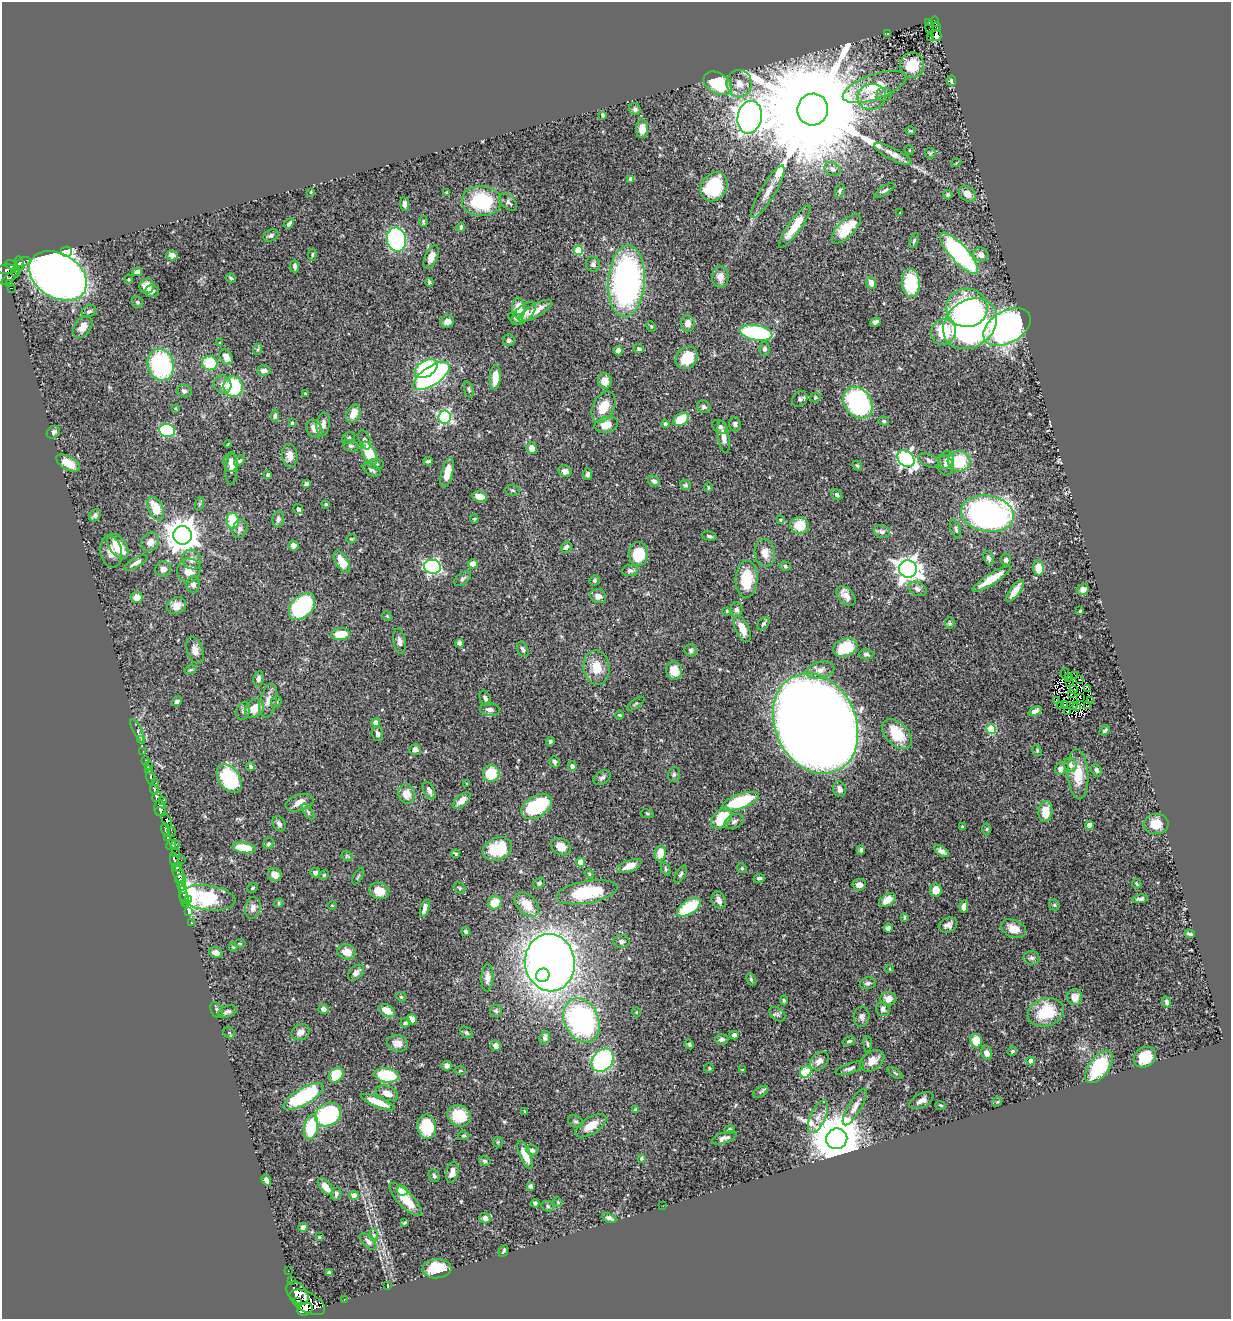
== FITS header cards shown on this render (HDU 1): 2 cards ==
NAXIS1  =                 1229
NAXIS2  =                 1317

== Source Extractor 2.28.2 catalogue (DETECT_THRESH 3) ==
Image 1229 x 1317 px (HDU 1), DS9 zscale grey, 1 PNG px = 1 image px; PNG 1233 x 1321 px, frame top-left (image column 1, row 1317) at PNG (2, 2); each listed source drawn as its Kron ellipse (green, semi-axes under 4 px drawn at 4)
Background 0.45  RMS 0.019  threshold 0.0573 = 3 sigma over >= 5 px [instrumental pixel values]
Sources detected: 497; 5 with non-positive FLUX_AUTO (blend fragments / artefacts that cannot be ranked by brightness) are neither listed nor drawn; the other 492 listed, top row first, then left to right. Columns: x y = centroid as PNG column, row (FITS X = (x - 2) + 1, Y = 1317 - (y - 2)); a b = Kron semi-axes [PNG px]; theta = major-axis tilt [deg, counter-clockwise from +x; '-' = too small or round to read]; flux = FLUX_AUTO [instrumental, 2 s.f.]
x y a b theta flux
929 22 2 2 - 3.4
935 22 5 2 - 16
936 26 4 3 - 7.5
930 27 6 2 71 6.6
887 33 4 3 - 1.5
936 36 5 5 - 2.9
930 37 3 2 - 1.7
912 65 13 12 - 35
952 81 5 4 - 5.6
718 83 15 10 -32 96
739 84 14 12 90 15
875 87 33 12 19 46
885 94 8 7 - 4.3
872 97 14 13 - 18
635 109 6 5 - 3.2
813 110 16 15 - 58000
603 115 4 3 - 2.8
750 117 16 12 78 2300
642 129 9 6 -90 13
910 131 5 3 - 1.4
909 150 5 3 - 0.9
930 153 5 5 - 1.8
893 154 21 6 -28 10
956 163 5 3 - 0.96
832 169 8 6 -34 4.9
631 179 4 4 - 5.7
714 187 15 12 55 78
885 190 12 4 32 3.2
840 191 7 4 69 2.4
311 192 4 3 - 1.1
768 192 30 7 59 15
446 193 4 3 - 1.3
967 194 9 7 -35 11
948 195 5 4 - 2
481 201 20 15 -2 81
508 202 10 6 -43 3.6
405 204 7 4 -83 6.2
900 213 3 3 - 1.5
423 221 5 3 - 1.4
289 224 5 3 - 3.3
795 226 25 6 54 30
461 227 4 3 - 2
846 229 19 8 46 36
271 236 8 5 26 3.3
397 240 12 9 -79 280
914 241 8 4 66 2.1
578 250 5 4 - 49
66 252 5 5 - 210
959 253 26 8 -48 240
172 255 6 5 - 6.2
312 255 6 3 84 1.7
981 255 8 6 -25 8.5
431 257 12 6 66 9.1
23 262 7 4 22 46
19 263 7 4 -85 61
593 264 8 6 -81 4.5
12 265 6 4 -27 200
295 266 6 4 -84 5
7 269 10 4 3 250
16 272 5 3 - 40
137 272 5 4 - 5.3
58 276 31 22 -32 1400
10 277 10 4 40 84
720 277 11 8 89 11
231 278 5 3 - 1.9
129 279 4 4 - 1.4
626 281 36 18 86 420
429 282 4 3 - 2
871 283 6 5 - 9.9
911 283 14 9 -87 67
10 284 4 3 - 71
147 286 7 7 - 12
11 288 4 2 - 9.3
152 291 7 6 - 5.1
137 302 6 5 - 2.4
519 308 10 6 -84 21
967 308 20 19 - 130
89 311 8 5 27 3.4
535 311 19 6 30 19
524 314 14 7 42 12
516 318 8 5 -29 2.5
447 322 7 6 - 8.1
875 322 5 4 - 3.6
688 323 8 7 - 9.2
970 324 29 23 37 410
651 326 5 3 - 1.5
83 327 12 8 53 12
1007 327 26 16 30 550
944 332 13 12 - 53
756 333 16 7 -10 150
509 340 6 6 - 3.4
220 343 3 3 - 1.2
258 349 6 3 71 2
639 349 5 4 - 2.1
765 349 7 5 -89 3.2
618 351 5 4 - 8
226 357 8 6 -60 12
687 358 12 10 44 33
210 363 7 7 - 47
161 365 16 13 -76 160
426 369 12 8 33 150
264 370 7 5 5 5.3
431 376 21 9 34 330
495 378 12 5 86 20
605 381 8 6 -80 11
223 384 9 8 - 6.9
233 387 10 9 - 88
469 390 9 4 -75 2.3
184 391 7 6 - 3.9
305 393 3 2 - 0.78
815 397 5 5 - 1.8
800 399 8 7 - 3.9
858 403 17 13 -55 190
604 407 16 10 63 25
704 407 7 6 - 3.4
175 408 4 2 - 1.1
353 414 9 6 65 16
275 416 6 3 84 2.5
445 417 6 6 - 230
681 419 8 6 37 35
884 421 5 4 - 2.1
292 423 4 3 - 1.4
323 424 11 6 82 8.5
665 424 4 4 - 2.8
735 424 7 5 -86 3.4
606 425 12 8 15 13
720 427 8 6 -35 4.3
314 429 9 7 -53 12
167 430 8 6 -11 100
53 432 7 5 39 4.5
724 437 16 5 -80 9.3
349 438 7 5 36 2.4
365 440 10 5 -69 4.5
228 444 4 2 - 1.1
351 446 8 5 -18 2.9
532 448 5 5 - 12
369 453 12 6 -64 46
290 456 12 7 -83 11
906 459 9 7 -44 320
946 460 9 7 61 5.1
240 461 6 4 44 2.1
428 461 4 3 - 2.2
929 461 12 6 -23 4.2
959 461 11 10 - 51
230 462 9 7 -85 5.3
68 463 13 6 -30 19
376 464 8 5 -1 3
946 465 10 7 -76 5.8
857 466 5 3 - 1.9
231 468 16 6 87 9.2
372 470 9 6 -29 4.2
565 471 7 5 -25 7.6
447 473 15 6 76 18
588 474 6 4 81 4
268 475 4 3 - 3.5
654 481 6 5 - 3.8
306 484 4 4 - 2.4
685 485 5 5 - 2.5
708 487 5 3 - 1.1
512 490 7 5 -2 2.2
837 495 6 5 - 3
480 496 7 5 -12 15
199 504 7 4 71 2.1
326 504 4 4 - 1.5
156 509 13 7 -66 28
298 509 5 4 - 4.3
987 514 26 18 -10 400
95 515 7 5 52 3.5
278 519 8 5 80 4.2
474 519 4 4 - 1.4
780 520 4 3 - 1.2
233 521 8 6 -82 44
800 525 9 8 - 31
240 529 9 7 71 5.4
956 529 10 4 -70 2.7
882 532 8 6 -15 4.2
182 535 9 9 - 2400
709 536 8 4 -13 2.6
352 539 5 4 - 1.5
150 542 10 8 58 8.9
118 546 14 8 -54 33
293 546 5 4 - 7.6
566 547 6 4 40 4.5
111 552 16 11 -78 11
765 553 13 10 -82 12
638 554 12 9 -89 38
989 558 7 4 -67 3.2
192 559 10 9 - 7.7
1006 560 6 5 - 4.5
342 562 12 6 -60 23
136 563 13 4 31 5.3
473 564 5 4 - 13
785 566 6 4 -18 1.9
432 567 8 7 - 250
1038 568 7 5 -83 22
163 569 8 7 - 6.3
908 569 9 8 - 1100
189 571 12 11 - 16
630 571 8 5 7 3.6
462 579 9 5 39 3
747 579 18 11 88 44
992 579 22 5 32 23
595 580 5 5 - 1.9
193 584 8 6 85 5.4
917 589 9 6 -27 5.9
1083 590 6 5 - 5.4
1015 591 13 5 55 12
598 596 8 7 - 8.5
846 596 12 7 -47 8.8
137 597 6 5 - 12
177 606 10 8 25 9.4
302 607 16 10 48 170
736 610 7 6 - 4
727 611 3 3 - 1.3
1080 611 3 3 - 1.5
387 616 5 3 - 1.2
949 623 6 5 - 2.1
763 624 7 5 51 2.8
742 629 14 6 -64 17
341 634 9 6 8 28
399 641 13 6 -81 5.5
460 643 4 4 - 4.1
845 648 12 9 20 40
523 649 8 5 -67 3.8
195 650 14 8 -72 9.1
691 650 6 6 - 3
866 654 7 5 -1 3.4
596 667 17 13 -80 25
191 670 6 4 17 1.8
820 670 14 8 13 9.3
674 671 9 8 - 18
1065 673 5 2 - 4
1075 676 4 2 - 1.6
1069 677 3 2 - 2
258 679 8 5 81 4.9
1080 679 2 2 - 0.94
1070 683 3 2 - 0.97
1088 688 4 3 - 4.4
1074 689 2 2 - 1.1
1071 694 3 2 - 1.4
1080 697 2 2 - 1.7
485 698 8 5 -65 4
268 700 17 8 77 12
1056 700 3 2 - 1.4
177 701 5 4 - 3.9
1090 701 3 2 - 1.1
276 702 6 5 - 2
636 704 10 2 36 1.5
1065 705 3 2 - 0.6
1088 705 4 2 - 1.4
1060 706 2 2 - 1.1
1073 706 3 2 - 0.85
1077 706 3 2 - 1.6
254 708 11 8 43 18
490 709 10 6 -6 6
243 711 9 6 70 3.8
1035 711 7 4 24 5.9
1068 711 2 2 - 2
620 715 4 3 - 1.6
376 723 4 4 - 14
816 724 52 40 -66 3600
991 729 5 5 - 58
1105 730 6 3 43 2.1
138 731 13 4 -63 3.1
378 734 7 5 -76 4.2
897 734 17 11 -45 41
140 740 3 3 - 6.9
550 741 4 4 - 2.6
415 749 6 5 - 6
1037 750 6 4 -73 1.7
143 751 3 3 - 1.3
146 760 3 3 - 17
554 762 6 5 - 3.2
149 765 2 2 - 4.9
1070 765 7 6 - 4.8
250 766 5 3 - 2.5
572 766 5 4 - 3
149 769 4 3 - 63
1060 769 6 5 - 4.3
1096 770 6 5 - 3
491 773 8 8 - 35
674 774 7 5 73 2.7
1078 774 25 10 -86 31
151 777 7 3 -80 100
602 778 9 6 32 4.3
229 779 16 10 -53 100
156 783 3 2 - 18
467 784 4 2 - 1.1
839 789 8 6 -70 6.7
154 790 5 3 - 170
429 791 9 5 -63 6.3
407 794 9 8 - 15
157 797 5 4 - 190
163 800 3 3 - 45
462 801 11 5 39 10
740 801 19 7 19 82
299 803 14 8 16 13
536 807 17 10 31 80
160 808 7 5 90 380
161 812 5 4 - 230
308 812 9 3 -56 2.6
1045 812 10 7 86 24
647 814 7 3 -9 1.5
722 818 12 8 47 46
167 820 8 4 -62 47
734 821 10 6 26 5
279 824 8 6 -61 4.7
1156 824 12 10 3 19
1089 825 4 4 - 13
962 827 3 2 - 1.3
987 829 6 4 89 1.6
166 830 7 4 -78 60
172 832 5 3 - 17
168 838 3 3 - 93
268 844 6 5 - 2.3
171 845 5 4 - 77
175 845 5 4 - 76
561 847 10 8 -29 13
244 848 11 5 -8 38
497 849 15 11 23 48
861 850 4 3 - 2.5
942 851 8 4 -32 5.6
176 853 4 3 - 51
660 853 8 5 78 19
456 854 4 3 - 2.2
347 856 6 4 -33 1.6
174 860 7 4 -81 55
181 860 2 2 - 5.3
581 862 4 4 - 34
629 866 13 5 22 13
177 867 4 3 - 52
742 868 5 4 - 1.7
666 869 7 4 -70 2
315 873 5 5 - 3.7
179 874 11 5 -63 360
589 874 5 4 - 1.6
681 874 10 4 60 2.8
275 875 7 6 - 9.4
324 875 5 4 - 1.6
358 876 9 3 60 1.6
759 878 6 4 11 2.3
179 879 5 3 - 76
539 883 6 4 37 2.6
1137 884 5 2 - 1.5
859 885 6 6 - 7.3
182 888 6 3 -71 77
253 888 5 4 - 1.7
460 888 6 5 - 2
936 890 6 6 - 16
379 891 10 8 -18 18
587 892 31 11 10 80
184 896 11 4 -79 55
208 898 28 12 -7 240
188 899 3 3 - 31
1140 899 7 3 11 3.5
719 900 9 6 -66 7.3
887 900 9 5 32 13
279 903 5 4 - 1.8
495 903 7 6 - 22
186 904 3 3 - 13
527 904 14 9 -46 23
332 905 4 3 - 0.99
1054 905 6 5 - 1.8
964 906 6 4 81 8.2
689 907 13 6 33 73
253 908 11 7 81 6.7
425 908 9 4 72 6.8
188 911 3 3 - 11
904 917 3 3 - 2.1
191 922 3 2 - 6.6
948 925 9 7 24 6.5
888 928 4 4 - 4.7
1014 929 13 8 -23 15
466 931 4 3 - 3.5
1190 934 5 3 - 2.8
622 941 8 6 -2 4.4
240 944 6 3 -1 1.2
233 947 4 3 - 1.1
347 952 9 7 -19 16
216 953 7 5 -18 7
1031 958 8 7 - 3.8
550 963 29 25 -83 1400
890 969 4 3 - 1.2
356 973 9 6 45 5.4
543 975 7 6 - 210
487 978 14 6 88 8
751 979 6 4 -64 1.9
868 983 8 6 12 3.4
401 997 5 4 - 1.6
1075 997 8 7 - 13
888 999 8 6 5 12
784 1000 5 4 - 2
1167 1002 6 4 -66 3
323 1009 5 5 - 4.5
883 1009 7 7 - 4.8
217 1010 8 5 -66 3
387 1011 8 5 -34 17
496 1011 6 6 - 2.4
227 1012 10 5 19 4.5
636 1012 5 3 - 0.99
1046 1012 18 14 17 54
777 1014 9 6 -38 3.3
862 1017 10 8 88 5.3
412 1019 5 4 - 7.9
581 1020 23 17 -65 280
405 1023 5 4 - 2.5
301 1032 10 7 29 7.2
229 1033 6 5 - 1.8
466 1033 7 5 -39 2.4
734 1035 4 4 - 4.6
545 1038 7 5 74 3.2
722 1039 7 5 1 4.3
849 1041 6 4 15 2.2
976 1041 6 6 - 28
397 1043 10 8 -10 10
689 1044 5 4 - 1.8
868 1044 8 3 -84 1.9
496 1046 5 5 - 7
1012 1051 4 4 - 1.8
987 1053 7 5 -67 7
1145 1057 12 9 37 34
603 1060 13 10 52 180
819 1061 11 7 46 8.4
872 1061 13 9 35 14
1031 1061 4 4 - 12
447 1066 5 4 - 4.4
1099 1067 19 10 53 79
709 1068 5 4 - 1.6
850 1068 15 5 18 4.6
742 1070 3 2 - 0.84
460 1071 6 4 1 1.4
806 1072 6 5 - 89
895 1073 9 3 -34 2.1
336 1075 8 6 50 39
386 1075 12 7 -8 71
761 1092 8 5 30 2.6
387 1093 12 7 -23 12
303 1096 23 8 30 120
921 1101 13 6 27 8.1
378 1102 18 5 -22 22
997 1102 5 4 - 1.4
941 1105 5 3 - 1.5
855 1107 21 6 60 11
635 1110 4 3 - 2
524 1111 4 2 - 0.92
328 1115 14 11 32 170
459 1116 12 10 -27 34
818 1117 18 7 65 11
575 1121 8 6 -28 2.8
427 1126 12 9 -82 59
591 1126 17 8 32 23
311 1127 13 7 79 75
729 1130 5 3 - 3.1
464 1136 6 4 1 1.9
724 1138 13 5 19 5.3
837 1139 10 10 - 8200
498 1142 5 5 - 1.6
532 1150 6 5 - 3.6
525 1155 14 5 -67 22
641 1158 4 4 - 1.5
485 1161 6 4 -16 2.5
452 1172 11 6 78 10
434 1176 6 5 - 2.6
266 1180 6 4 -56 5.9
530 1186 4 4 - 2.5
325 1187 10 5 -50 16
402 1191 5 5 - 18
336 1194 7 5 75 2.9
354 1195 4 4 - 12
405 1199 22 7 -46 28
558 1202 5 4 - 1.4
535 1203 4 3 - 2.7
548 1206 6 5 - 1.9
663 1206 2 2 - 0.65
485 1218 5 5 - 7.5
609 1218 8 4 -21 4.3
404 1223 4 3 - 1.5
303 1227 4 4 - 6.6
373 1235 6 4 -88 2.3
319 1237 3 3 - 1.2
368 1241 10 5 -47 5
503 1251 6 3 65 2.7
437 1269 14 9 4 37
288 1271 2 2 - 5
329 1273 4 4 - 2.7
291 1281 3 3 - 21
388 1286 3 2 - 0.79
298 1293 13 8 -48 930
344 1300 3 2 - 3.2
298 1301 4 4 - 110
307 1302 19 10 -28 1500
305 1309 8 6 26 440
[5 non-positive-flux detections neither listed nor drawn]